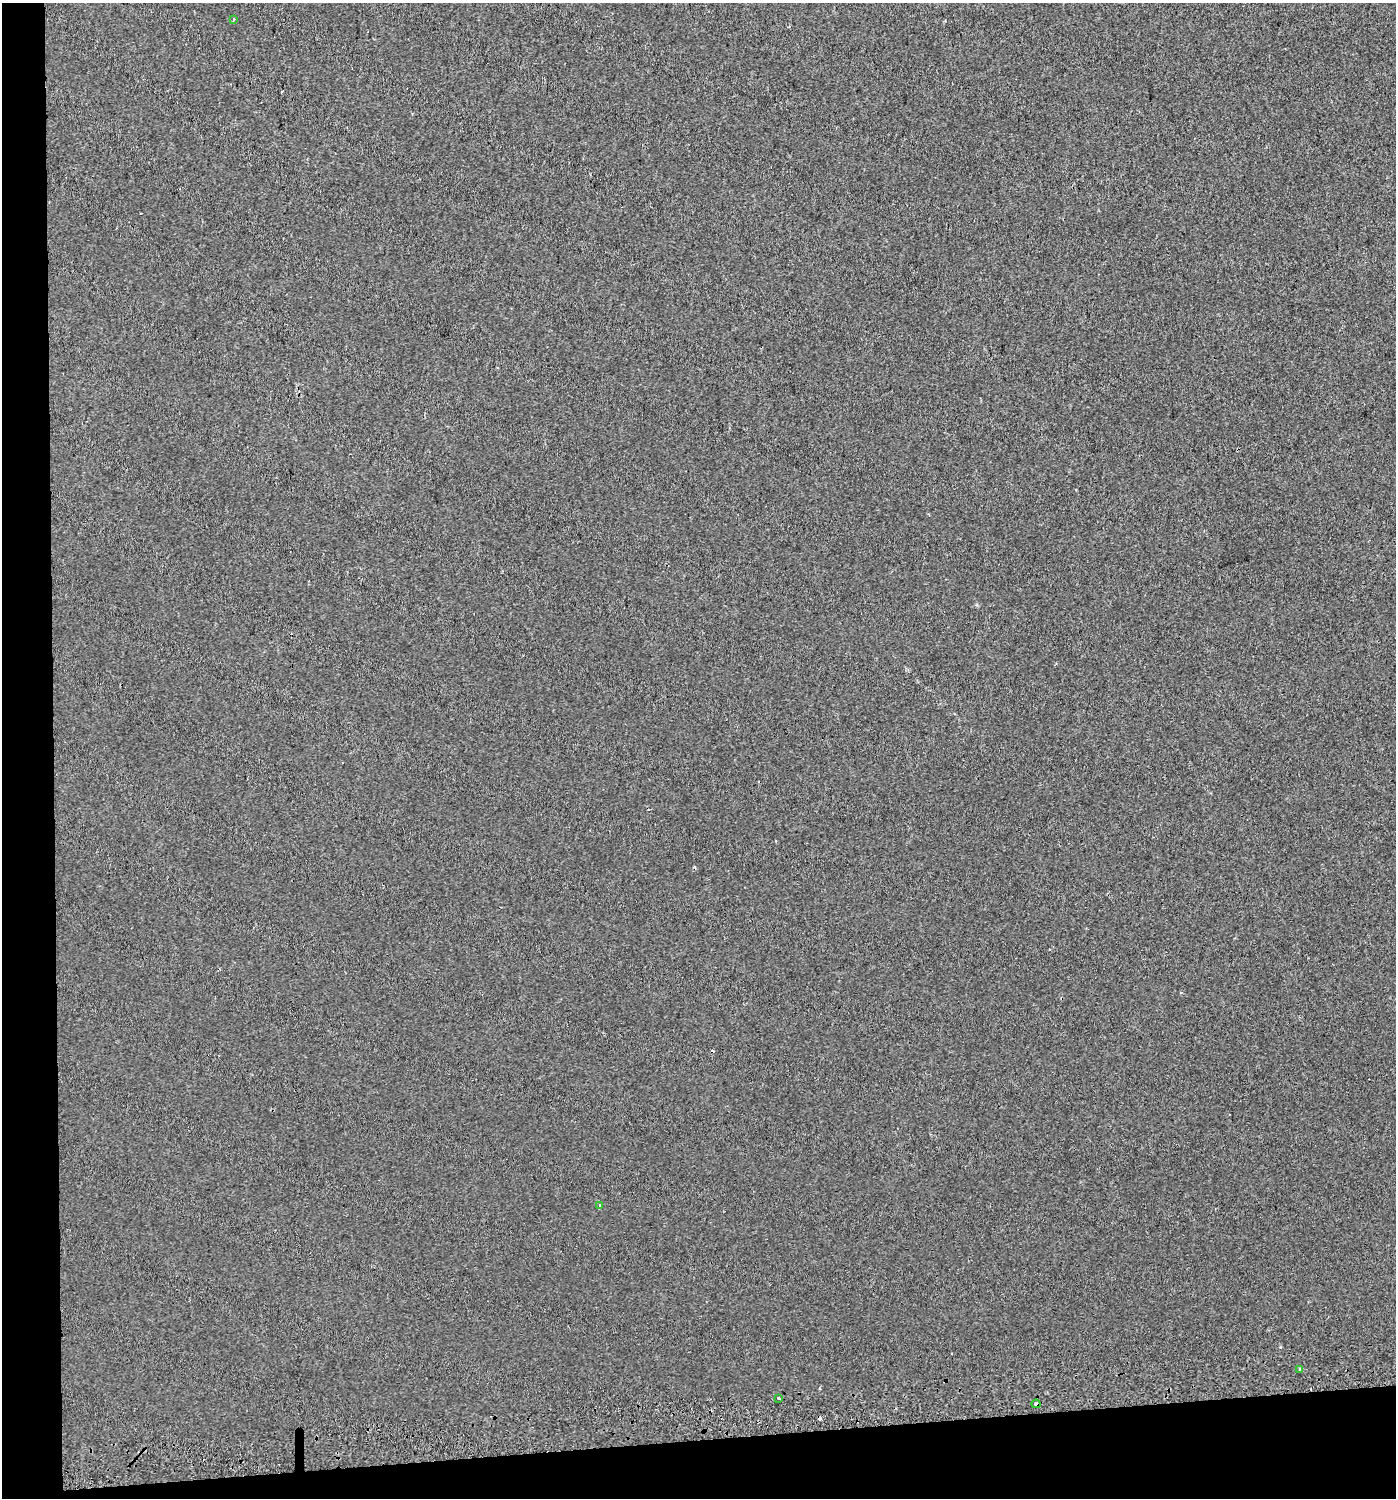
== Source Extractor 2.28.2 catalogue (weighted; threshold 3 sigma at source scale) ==
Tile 7 of 3 x 3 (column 1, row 3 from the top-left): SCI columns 46-1439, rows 41-1536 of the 4231 x 4570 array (HDU 1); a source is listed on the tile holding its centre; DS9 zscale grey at full resolution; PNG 1398 x 1500 px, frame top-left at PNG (2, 3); each listed source drawn as its Kron ellipse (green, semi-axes under 4 px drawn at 4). Shown black and unused: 8% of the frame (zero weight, under 2 of 3 exposures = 2% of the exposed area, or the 3 px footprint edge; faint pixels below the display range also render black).
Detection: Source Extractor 2.28.2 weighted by HDU 2 'WHT'; one run over the whole footprint, this tile lists its part. Background 0.0025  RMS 0.0072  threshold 0.0325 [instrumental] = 3 sigma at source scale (4.5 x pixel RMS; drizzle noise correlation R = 1.50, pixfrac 1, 0.0396/0.0396 arcsec/px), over >= 5 px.
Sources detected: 9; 4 cosmic-ray / hot-pixel residue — neither listed nor drawn; the other 5 listed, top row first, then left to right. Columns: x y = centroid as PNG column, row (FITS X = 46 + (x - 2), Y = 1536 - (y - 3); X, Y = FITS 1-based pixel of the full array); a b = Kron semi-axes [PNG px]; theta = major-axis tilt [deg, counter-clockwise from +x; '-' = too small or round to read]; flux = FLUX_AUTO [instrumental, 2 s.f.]
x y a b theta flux
234 19 3 3 - 1.4
599 1205 3 3 - 1.8
1300 1369 3 3 - 11
779 1398 3 3 - 2.4
1036 1404 4 3 - 6
Overlapping masked pixels (flux is a lower limit): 1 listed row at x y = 1036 1404